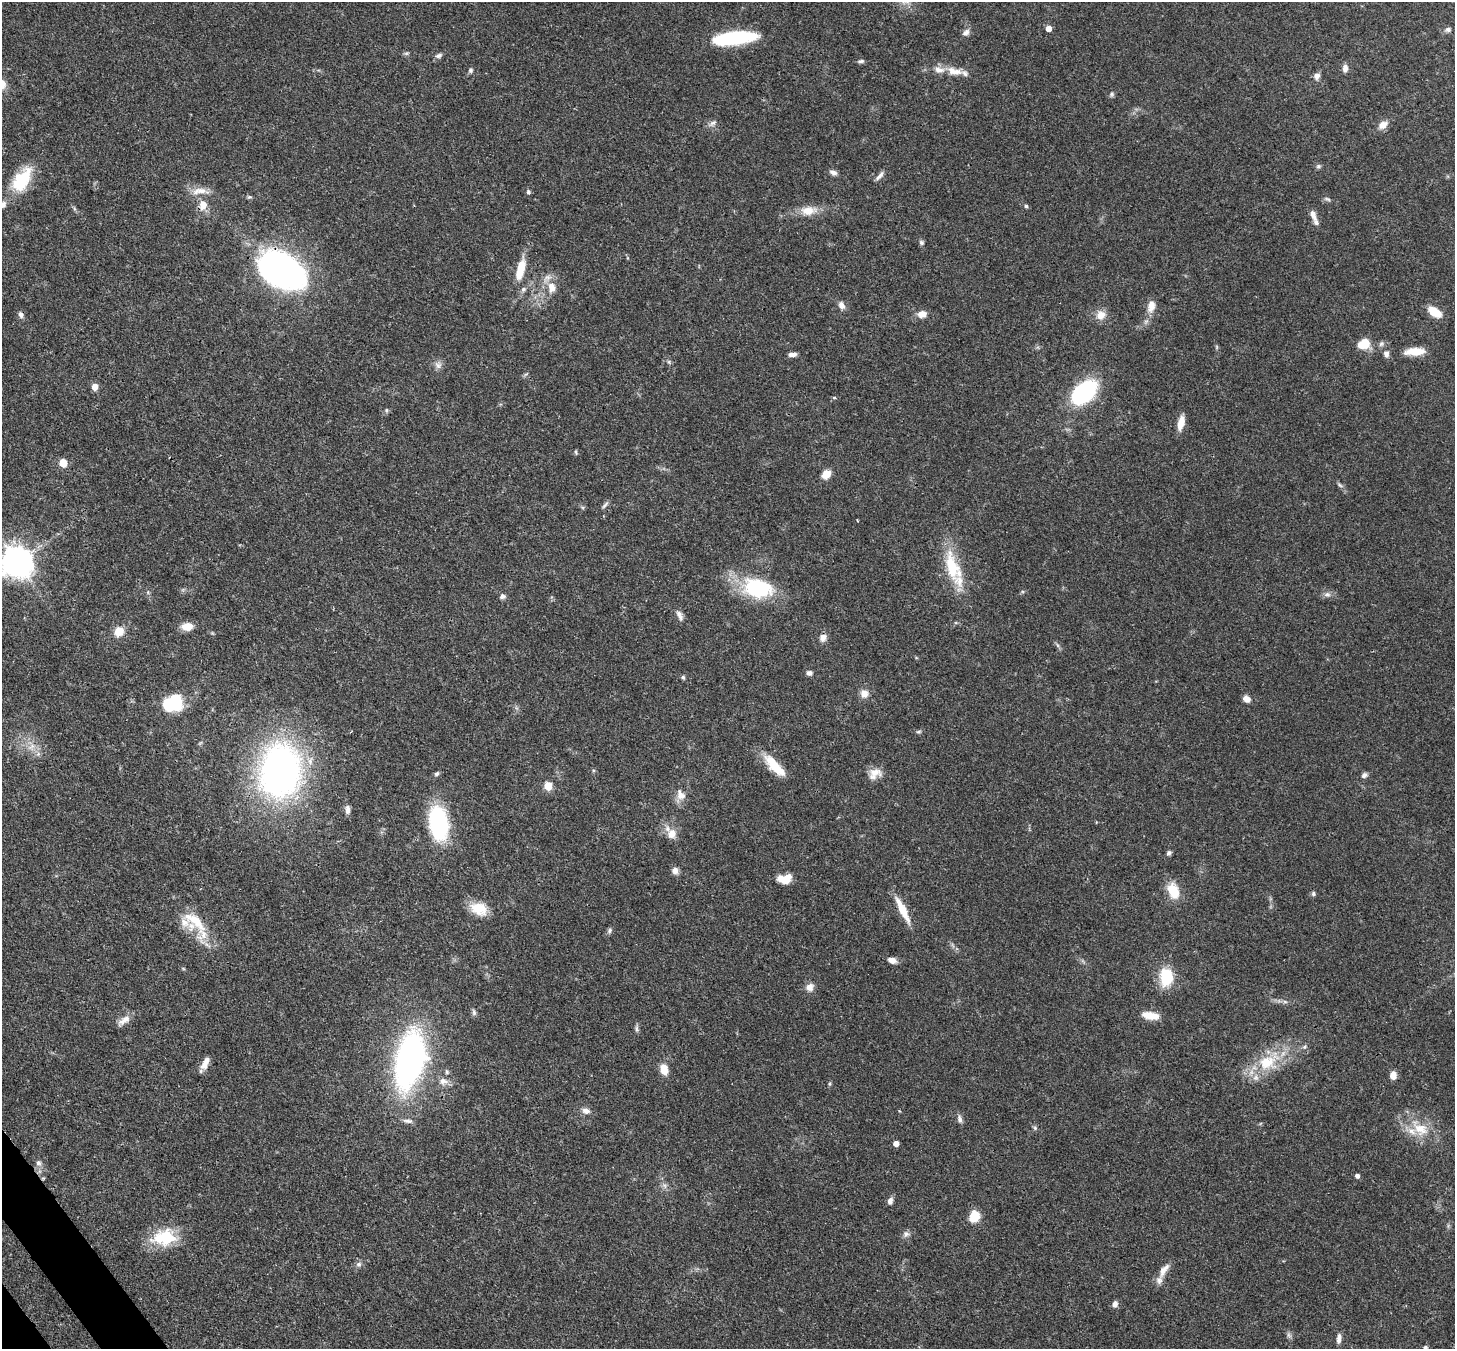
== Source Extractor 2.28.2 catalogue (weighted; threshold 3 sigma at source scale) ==
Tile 7 of 4 x 4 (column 3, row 2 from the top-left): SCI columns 2987-4439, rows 2904-4250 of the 5971 x 5944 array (HDU 1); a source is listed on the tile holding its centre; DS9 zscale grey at full resolution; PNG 1457 x 1351 px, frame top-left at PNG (2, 2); no overlay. Shown black and unused: <1% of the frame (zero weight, under 3 of 4 exposures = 7% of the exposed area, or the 3 px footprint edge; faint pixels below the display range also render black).
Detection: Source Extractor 2.28.2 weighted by HDU 2 'WHT'; one run over the whole footprint, this tile lists its part. Background 0.0932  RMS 0.0041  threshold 0.0184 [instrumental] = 3 sigma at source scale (4.5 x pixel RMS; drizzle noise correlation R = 1.50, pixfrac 1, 0.05/0.05 arcsec/px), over >= 5 px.
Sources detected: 137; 1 too faint to see at this stretch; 2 inside a brighter object's white glare — not listed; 9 inside a brighter listed object's ellipse — not listed separately; the other 125 listed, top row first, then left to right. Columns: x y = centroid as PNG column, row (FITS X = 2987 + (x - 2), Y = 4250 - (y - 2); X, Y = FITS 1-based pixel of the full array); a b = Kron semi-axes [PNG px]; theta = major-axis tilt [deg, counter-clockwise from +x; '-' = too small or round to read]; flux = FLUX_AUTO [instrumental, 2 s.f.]
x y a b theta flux
1048 28 5 5 - 3.6
1448 29 9 6 18 1.3
966 32 11 7 41 1.8
734 38 40 11 7 35
406 53 7 4 -18 0.67
439 55 9 6 18 1.2
861 61 9 4 5 0.85
1345 68 9 6 85 2.1
470 70 7 6 - 0.9
954 71 23 10 -15 5.4
1317 76 9 7 54 1.9
1112 94 7 6 - 0.85
713 123 10 5 25 1.3
1383 125 11 8 36 3.5
1318 166 7 5 20 0.84
833 172 10 6 -24 1.6
880 176 15 5 49 1.7
22 180 31 16 58 18
201 191 25 9 -6 4.6
528 192 6 5 - 0.76
1328 199 8 4 -26 0.8
2 205 11 7 45 2.1
203 205 9 7 84 5.2
1026 206 5 4 - 0.63
808 211 21 12 6 6.4
1313 215 15 7 -70 2.5
921 243 7 6 - 0.94
520 269 25 9 75 9.8
281 270 42 27 -28 190
551 287 16 11 90 5.1
523 289 7 5 22 1
841 305 10 7 -60 2.2
1151 306 16 10 79 4
1434 312 12 7 -31 9.4
922 314 10 8 6 3.5
21 315 8 6 -68 1.3
1101 315 11 10 - 4.2
1363 344 12 10 19 7.6
1381 344 8 6 57 1.1
1217 347 6 4 -90 0.52
1415 351 23 8 3 7.4
792 354 10 5 3 1.8
1386 354 9 7 -74 1.6
669 362 6 4 -72 0.62
438 365 11 9 -39 2
526 374 7 4 18 0.65
95 387 5 5 - 5
1084 392 18 11 43 66
834 398 5 4 - 0.55
386 410 5 5 - 0.65
1181 423 15 7 76 5.1
576 452 6 4 -71 0.57
63 463 5 5 - 10
826 474 9 7 46 5.1
1340 485 8 5 -29 0.89
605 505 12 4 45 1.1
17 562 10 9 - 710
952 567 42 16 -77 19
757 588 36 23 -12 31
1327 594 10 7 0 1.7
503 596 8 6 0 1.2
680 615 15 7 -68 2
187 626 12 8 4 5.3
119 631 11 10 - 5.2
823 637 10 8 77 2.3
809 673 7 6 - 1.3
683 677 6 4 -73 0.66
864 694 10 10 - 3.2
1247 699 9 7 -30 2.4
176 702 18 12 -80 16
919 732 8 4 1 0.7
31 747 13 7 34 2.9
38 754 6 6 - 1.2
774 765 32 11 -47 10
280 771 37 28 86 210
875 772 20 11 -8 4.4
436 774 7 5 43 0.9
1364 775 9 6 38 1.3
548 786 5 5 - 13
681 795 16 10 -62 3.6
347 810 11 6 89 2.1
438 823 39 20 -82 38
672 834 13 11 64 4.5
1169 853 7 5 55 0.93
675 871 9 8 - 2.1
785 879 14 9 6 7.4
1173 891 19 12 -67 9.4
1313 894 6 5 - 0.79
479 909 20 14 -24 9.1
902 910 34 8 -63 8.7
195 921 40 14 -39 14
609 931 9 6 62 0.97
892 960 9 6 -23 2.9
1166 977 17 13 87 16
810 987 10 9 - 2.7
1285 1002 7 4 -19 0.84
474 1012 10 5 -79 1
1150 1015 21 9 -10 5.7
124 1020 20 7 36 3.3
636 1029 9 4 -90 0.98
409 1060 53 25 78 130
1268 1062 36 23 30 20
205 1063 16 7 65 3.7
664 1069 11 8 -70 5.5
1393 1075 8 6 86 3.5
443 1081 13 10 -6 3.1
830 1084 7 4 82 0.59
586 1111 11 7 -16 2.2
960 1119 11 6 -80 1.6
407 1121 14 5 -5 1.6
1035 1128 6 5 - 0.73
1420 1129 28 17 -38 12
896 1143 5 4 - 3.1
38 1163 7 7 - 1.4
1357 1176 4 4 - 1.6
664 1186 8 5 -46 1.2
890 1201 8 5 71 1.8
974 1216 12 10 68 7.2
906 1234 9 8 - 1.5
160 1238 29 21 29 14
359 1264 8 7 - 1.3
1164 1270 24 8 57 3.8
1115 1304 7 6 - 1.9
1339 1338 13 5 84 1.9
1425 1347 6 5 - 0.78
Overlapping masked pixels (flux is a lower limit): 3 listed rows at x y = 281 270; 21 315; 409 1060
Isophote crosses this tile's border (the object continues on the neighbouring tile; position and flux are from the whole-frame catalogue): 3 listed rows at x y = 2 205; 17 562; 1425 1347